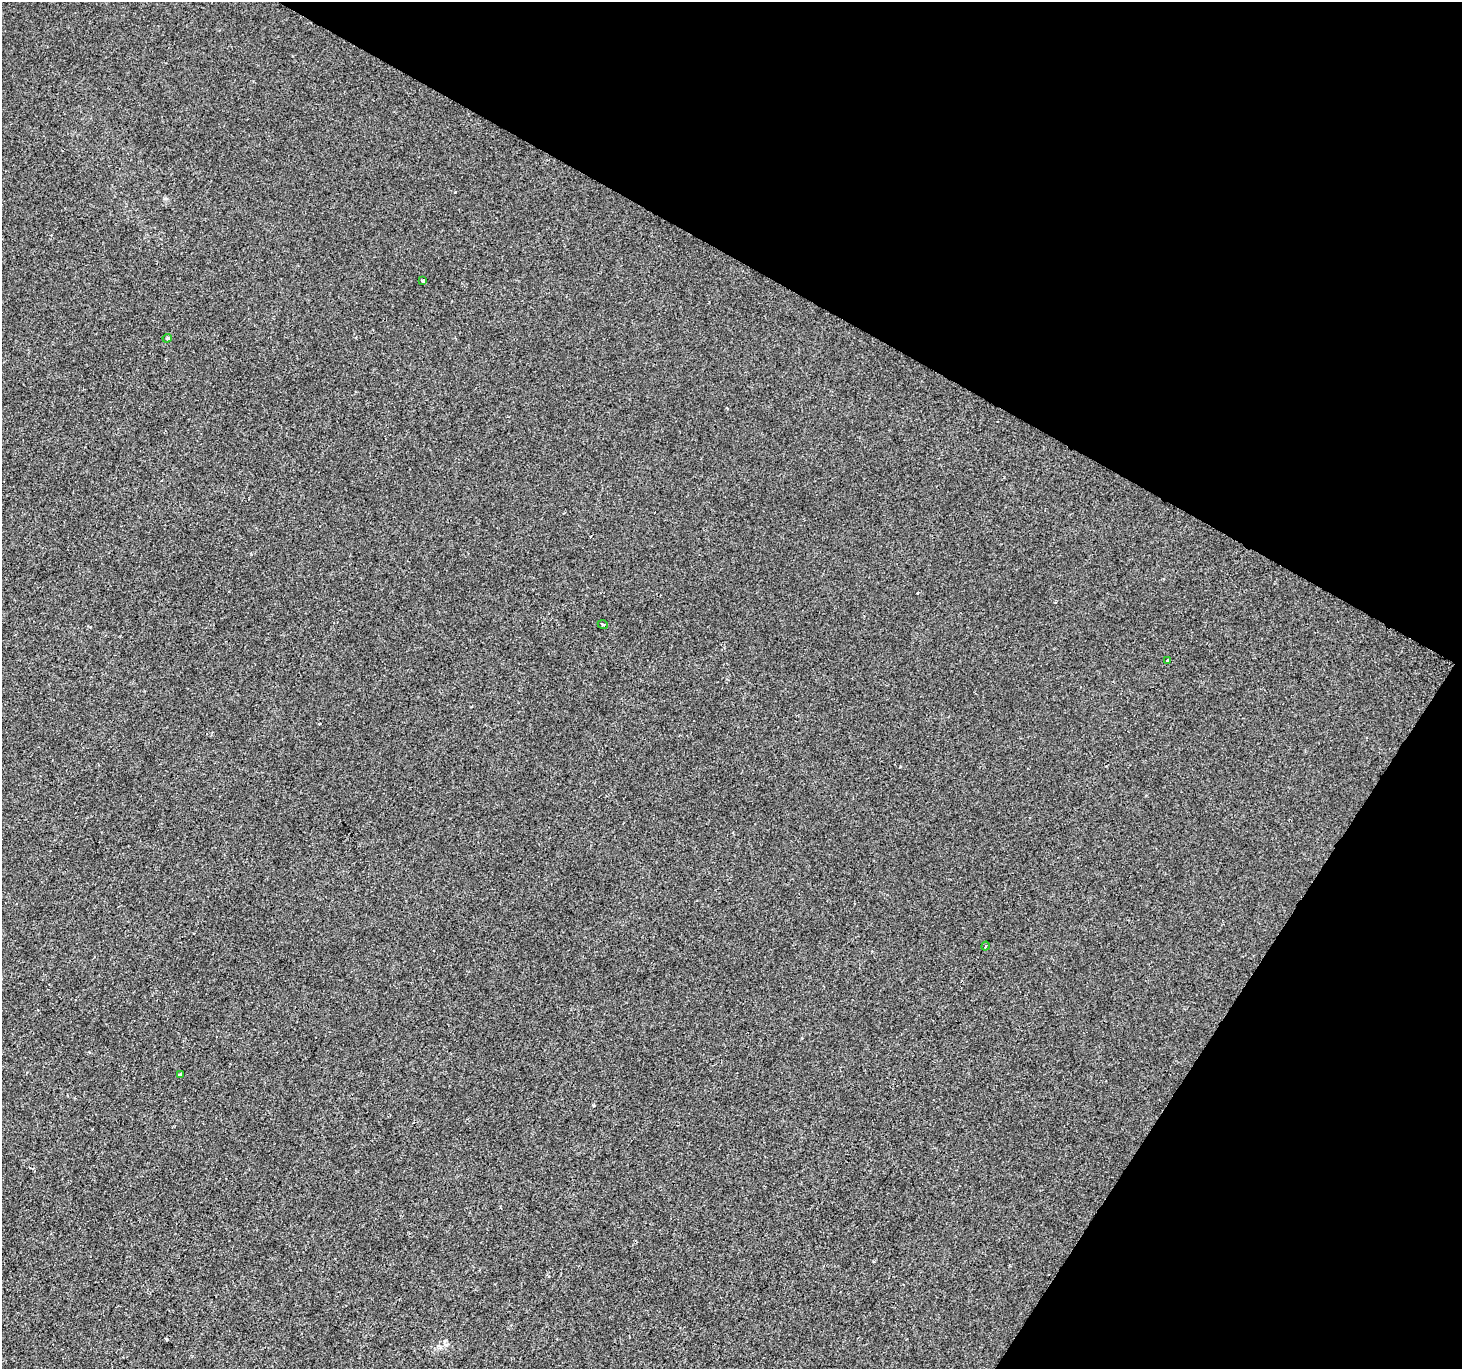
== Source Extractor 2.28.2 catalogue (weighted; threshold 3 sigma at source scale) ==
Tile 8 of 4 x 4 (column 4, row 2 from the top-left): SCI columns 4385-5844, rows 2996-4362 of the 5844 x 5924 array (HDU 1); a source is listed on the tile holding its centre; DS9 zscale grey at full resolution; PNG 1464 x 1371 px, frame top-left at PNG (2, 2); each listed source drawn as its Kron ellipse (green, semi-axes under 4 px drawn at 4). Shown black and unused: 28% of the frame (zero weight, under 2 of 3 exposures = <1% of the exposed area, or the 3 px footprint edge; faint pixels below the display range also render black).
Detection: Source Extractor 2.28.2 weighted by HDU 2 'WHT'; one run over the whole footprint, this tile lists its part. Background -5.35e-04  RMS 0.0042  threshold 0.019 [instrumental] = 3 sigma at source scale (4.5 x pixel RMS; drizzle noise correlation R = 1.50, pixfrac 1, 0.0396/0.0396 arcsec/px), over >= 5 px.
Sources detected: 7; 1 cosmic-ray / hot-pixel residue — neither listed nor drawn; the other 6 listed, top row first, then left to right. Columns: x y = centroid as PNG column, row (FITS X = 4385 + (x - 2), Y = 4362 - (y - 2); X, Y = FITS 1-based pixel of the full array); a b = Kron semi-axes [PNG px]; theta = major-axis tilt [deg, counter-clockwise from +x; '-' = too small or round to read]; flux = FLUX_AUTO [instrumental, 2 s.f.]
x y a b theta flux
423 280 3 3 - 1.1
167 338 5 4 - 0.55
603 624 5 3 - 0.95
1168 661 4 3 - 1.8
985 946 4 3 - 1.6
180 1075 3 2 - 0.71